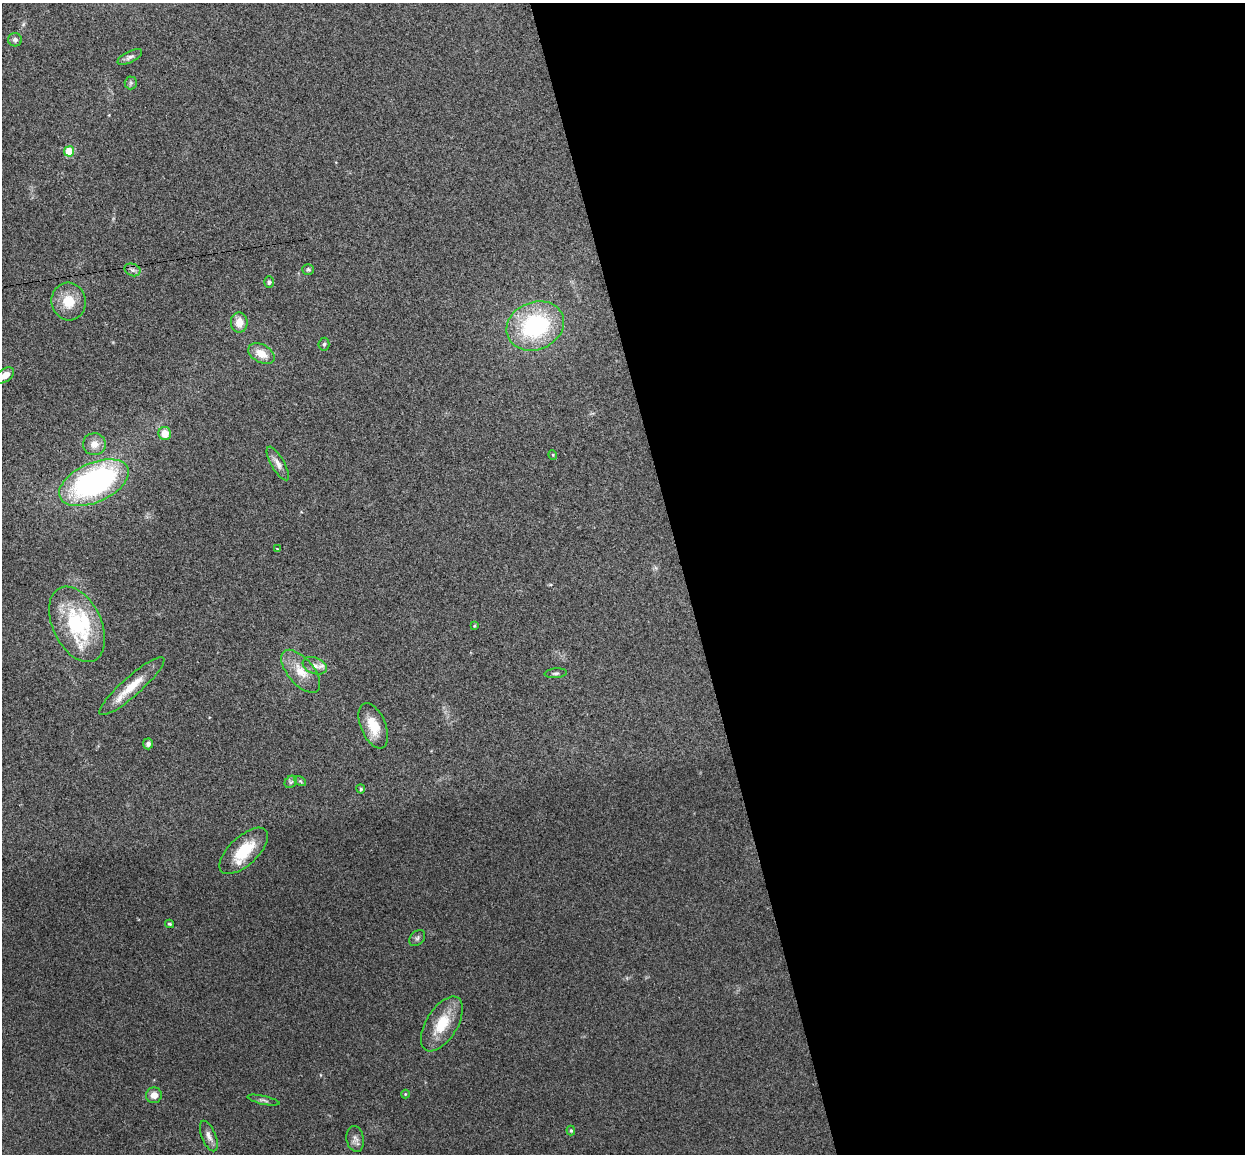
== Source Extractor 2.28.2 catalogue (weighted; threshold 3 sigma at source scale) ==
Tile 8 of 4 x 4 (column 4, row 2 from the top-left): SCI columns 3787-5029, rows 2456-3607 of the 5085 x 5029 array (HDU 1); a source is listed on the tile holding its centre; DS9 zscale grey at full resolution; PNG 1247 x 1156 px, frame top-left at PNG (2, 3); each listed source drawn as its Kron ellipse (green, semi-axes under 4 px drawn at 4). Shown black and unused: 45% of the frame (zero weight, under 3 of 4 exposures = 5% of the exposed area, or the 3 px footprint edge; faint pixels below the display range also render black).
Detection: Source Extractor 2.28.2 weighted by HDU 2 'WHT'; one run over the whole footprint, this tile lists its part. Background 0.0705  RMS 0.0076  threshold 0.0343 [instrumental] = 3 sigma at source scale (4.5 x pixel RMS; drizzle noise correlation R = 1.50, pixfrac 1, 0.05/0.05 arcsec/px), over >= 5 px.
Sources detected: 44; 1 inside a brighter object's white glare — neither listed nor drawn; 3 inside a brighter listed object's ellipse — not listed separately; the other 40 listed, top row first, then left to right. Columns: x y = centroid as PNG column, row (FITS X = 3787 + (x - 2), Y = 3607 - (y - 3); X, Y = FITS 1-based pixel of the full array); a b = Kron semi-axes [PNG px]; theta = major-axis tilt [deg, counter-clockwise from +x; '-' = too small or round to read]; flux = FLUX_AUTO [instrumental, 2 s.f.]
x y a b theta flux
15 40 7 6 - 2
130 57 13 5 26 2.5
131 83 6 6 - 1.4
69 151 5 5 - 22
308 269 5 5 - 1.2
132 270 8 6 -20 2.2
269 282 5 5 - 1.6
69 301 19 17 -84 16
239 322 10 8 -90 8.5
535 326 29 23 23 83
324 344 6 5 - 1.4
261 354 14 9 -29 10
5 375 10 6 34 7.1
165 433 6 6 - 10
94 444 11 11 - 6.3
553 455 5 3 - 0.64
278 463 19 6 -60 4.7
94 483 37 19 24 190
277 548 4 2 - 0.49
77 624 40 24 -64 58
474 626 4 4 - 0.77
315 666 13 8 -21 5.3
301 671 26 13 -50 14
556 673 11 5 5 1.7
132 686 42 9 41 17
373 726 24 12 -67 16
148 744 5 5 - 2
300 781 6 4 -33 0.99
291 782 7 5 45 1.5
361 789 4 4 - 1.2
244 851 30 14 43 25
170 924 4 3 - 1.1
417 938 9 6 46 2
442 1024 31 15 58 23
405 1094 4 4 - 0.71
154 1095 8 8 - 4.9
263 1100 16 4 -12 1.9
571 1131 5 4 - 0.89
209 1136 16 7 -68 4.5
355 1139 13 8 -79 3.7
Isophote crosses this tile's border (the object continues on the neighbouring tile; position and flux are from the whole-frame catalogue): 1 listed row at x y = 5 375